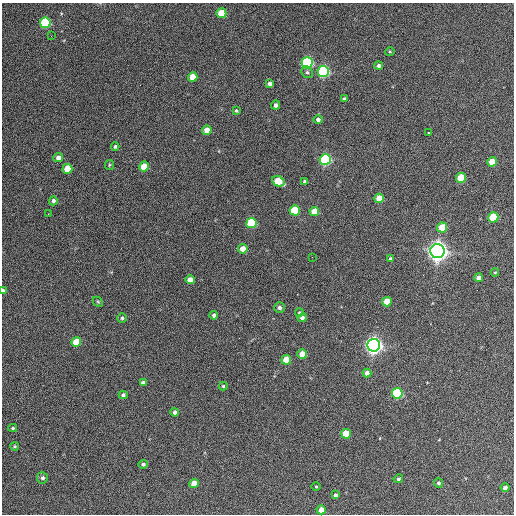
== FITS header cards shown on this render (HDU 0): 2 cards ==
NAXIS1  =                  512 / Axis length
NAXIS2  =                  512 / Axis length

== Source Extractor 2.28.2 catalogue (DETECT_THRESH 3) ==
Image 512 x 512 px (HDU 0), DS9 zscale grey, 1 PNG px = 1 image px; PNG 516 x 516 px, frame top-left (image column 1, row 512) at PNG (2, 3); each listed source drawn as its Kron ellipse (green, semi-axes under 4 px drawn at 4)
Background 371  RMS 21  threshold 62.9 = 3 sigma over >= 5 px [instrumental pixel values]
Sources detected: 71; all 71 listed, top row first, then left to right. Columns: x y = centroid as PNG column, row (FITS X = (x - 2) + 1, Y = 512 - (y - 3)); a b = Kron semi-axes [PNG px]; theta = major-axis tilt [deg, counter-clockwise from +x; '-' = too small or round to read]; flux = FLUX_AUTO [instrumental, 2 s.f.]
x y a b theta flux
221 13 5 5 - 4.5e+04
45 23 5 5 - 1.2e+05
51 36 3 2 - 1.5e+03
390 51 5 3 - 1.3e+03
307 63 5 5 - 2.2e+05
379 66 4 4 - 3.8e+03
323 71 5 5 - 2.8e+05
307 72 6 5 - 2.7e+03
193 77 5 4 - 2.3e+04
270 84 4 4 - 5.7e+03
344 99 4 3 - 3.1e+03
275 105 4 4 - 4.8e+03
236 111 4 3 - 2.0e+03
318 120 4 4 - 3.9e+03
207 130 4 4 - 1.6e+04
428 133 3 2 - 1.9e+03
115 147 4 4 - 2.5e+03
58 158 5 4 - 7.2e+03
325 159 5 5 - 2.6e+05
492 162 5 4 - 2.9e+04
109 165 5 4 - 1.7e+03
144 167 5 5 - 3.0e+04
67 169 5 5 - 3.5e+04
461 178 5 5 - 5.8e+04
278 181 6 5 - 5.0e+04
305 181 3 3 - 3.0e+03
379 198 5 4 - 2.8e+04
53 201 4 4 - 3.6e+03
295 210 5 5 - 9.0e+04
314 212 5 4 - 2.1e+04
48 214 3 2 - 1.3e+03
493 217 5 5 - 7.0e+04
251 223 5 5 - 9.7e+04
442 228 5 5 - 3.7e+04
243 249 4 4 - 1.8e+04
437 251 7 7 - 1.3e+06
312 257 2 2 - 7.7e+02
390 259 4 4 - 3.1e+03
495 272 4 3 - 1.4e+03
478 278 4 4 - 7.3e+03
190 280 4 4 - 1.2e+04
3 291 4 3 - 3.9e+03
98 302 6 4 -44 1.8e+03
387 302 5 4 - 2.4e+04
279 308 5 5 - 4.4e+03
299 312 4 3 - 1.5e+03
214 315 4 4 - 4.9e+03
122 318 4 4 - 2.7e+03
302 318 5 4 - 5.1e+03
76 342 5 5 - 3.5e+04
374 345 6 6 - 8.8e+05
302 354 5 4 - 2.6e+04
286 360 5 4 - 3.2e+04
367 373 4 4 - 8.5e+03
143 383 4 4 - 4.4e+03
223 386 4 3 - 1.8e+03
397 393 5 5 - 1.5e+05
123 395 4 4 - 3.7e+03
175 412 4 4 - 4.6e+03
13 428 4 3 - 1.8e+03
346 434 5 5 - 3.8e+04
14 446 4 3 - 1.6e+03
143 464 5 4 - 3.0e+03
42 478 5 5 - 4.1e+03
398 479 5 4 - 2.3e+03
194 483 5 4 - 2.2e+04
438 483 5 4 - 3.0e+03
316 486 4 3 - 1.3e+03
505 487 4 4 - 3.6e+03
335 495 4 3 - 3.1e+03
321 510 4 4 - 1.2e+04
At the frame edge (FLAGS 8, measured only in part): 1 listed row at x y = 3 291